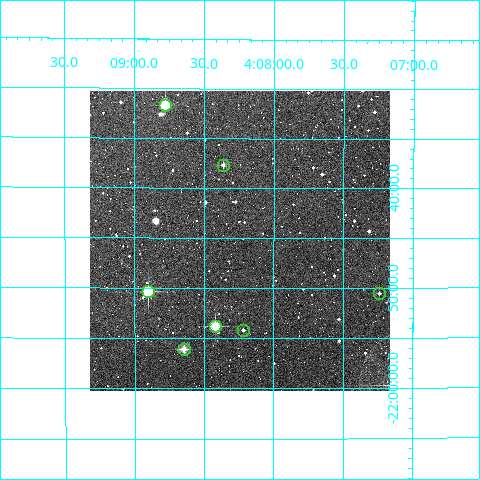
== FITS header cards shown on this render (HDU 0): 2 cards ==
NAXIS1  =                  300
NAXIS2  =                  300

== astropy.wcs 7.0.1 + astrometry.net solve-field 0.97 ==
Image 300 x 300 px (HDU 0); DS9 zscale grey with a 90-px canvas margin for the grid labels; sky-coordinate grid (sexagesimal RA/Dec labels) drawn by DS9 from the SOLVED WCS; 7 Tycho-2 reference stars matched to detected sources circled (green)
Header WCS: RA---TAN/DEC--TAN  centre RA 04:08:15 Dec -21:45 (62.06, -21.75 deg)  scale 6 arcsec/px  FOV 30.0' x 30.0'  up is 0 deg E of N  parity normal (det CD < 0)
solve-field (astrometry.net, Tycho-2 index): VERIFIED the header's WCS against the Tycho-2 star catalogue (verified at 2 index scales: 6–7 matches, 0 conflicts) and refined it, rather than solving blind
Solved WCS: RA---TAN-SIP/DEC--TAN-SIP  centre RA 04:08:15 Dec -21:45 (62.06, -21.75 deg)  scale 6 arcsec/px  FOV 30.0' x 30.0'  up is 0 deg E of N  parity normal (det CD < 0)
The solver's refit moves the header's centre by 1.9 arcsec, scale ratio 0.9998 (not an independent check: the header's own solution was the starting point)
Tycho-2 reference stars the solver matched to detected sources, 7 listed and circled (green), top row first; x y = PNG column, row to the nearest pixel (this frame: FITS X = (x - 90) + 1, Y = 300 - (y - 91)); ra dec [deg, ICRS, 3 dp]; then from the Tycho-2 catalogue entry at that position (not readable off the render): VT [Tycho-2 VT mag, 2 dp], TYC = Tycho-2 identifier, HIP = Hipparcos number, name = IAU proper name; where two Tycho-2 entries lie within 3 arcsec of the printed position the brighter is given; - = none
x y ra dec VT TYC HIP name
165 105 62.194 -21.528 9.03 5889-418-1 - -
223 165 62.090 -21.628 11.44 5889-1310-1 - -
148 291 62.226 -21.840 8.98 5889-80-1 - -
379 293 61.810 -21.843 12.38 5889-310-1 - -
215 326 62.105 -21.897 9.60 5889-353-1 - -
243 330 62.055 -21.903 12.29 5889-372-1 - -
184 349 62.162 -21.935 10.36 5889-323-1 - -